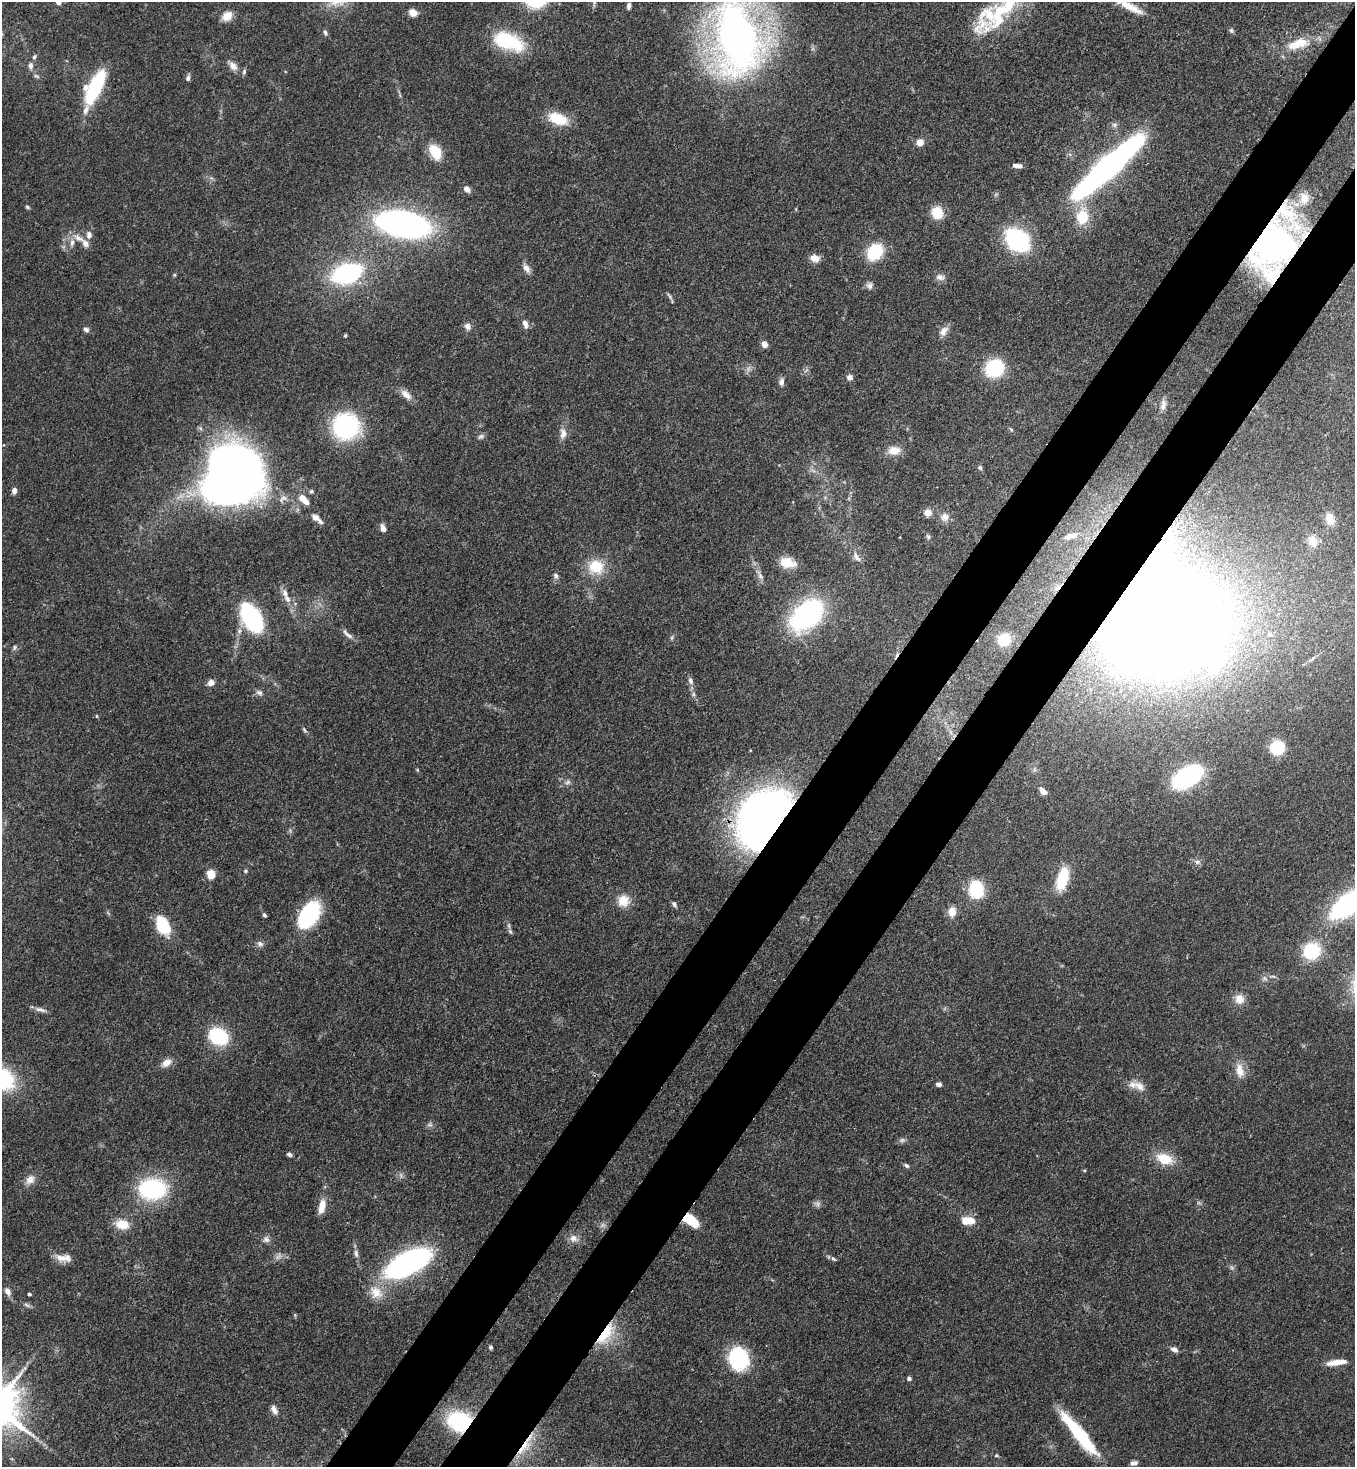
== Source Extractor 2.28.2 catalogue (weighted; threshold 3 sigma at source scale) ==
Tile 10 of 4 x 4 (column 2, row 3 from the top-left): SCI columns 1579-2931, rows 1525-2989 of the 6002 x 5980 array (HDU 1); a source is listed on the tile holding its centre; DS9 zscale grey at full resolution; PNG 1357 x 1469 px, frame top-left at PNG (2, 2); no overlay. Shown black and unused: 9% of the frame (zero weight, under 3 of 4 exposures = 7% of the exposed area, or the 3 px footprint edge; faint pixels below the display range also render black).
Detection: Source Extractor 2.28.2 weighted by HDU 2 'WHT'; one run over the whole footprint, this tile lists its part. Background 0.127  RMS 0.0044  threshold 0.0197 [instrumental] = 3 sigma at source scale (4.5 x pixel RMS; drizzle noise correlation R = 1.50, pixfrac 1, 0.05/0.05 arcsec/px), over >= 5 px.
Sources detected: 166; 4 too faint to see at this stretch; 3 inside a brighter object's white glare — not listed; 11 inside a brighter listed object's ellipse — not listed separately; the other 148 listed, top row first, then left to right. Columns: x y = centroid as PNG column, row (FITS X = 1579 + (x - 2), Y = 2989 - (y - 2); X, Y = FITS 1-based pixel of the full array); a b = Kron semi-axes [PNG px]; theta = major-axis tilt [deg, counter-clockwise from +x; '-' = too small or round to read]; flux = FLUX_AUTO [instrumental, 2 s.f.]
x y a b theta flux
58 2 5 4 - 2.4
629 6 7 4 86 1.3
1130 7 34 8 -27 7.5
413 13 10 8 -30 3.4
989 15 48 31 68 28
227 16 12 9 36 5.5
1231 30 7 5 -89 0.85
325 32 8 5 -62 1.1
737 39 80 47 -82 220
507 41 31 15 -21 33
1297 44 28 11 20 9.8
34 57 7 5 73 0.86
30 66 10 6 -88 1.8
233 66 14 9 -50 3.2
36 76 8 4 -23 0.81
188 78 8 5 80 1.3
95 87 35 10 65 43
558 119 22 12 -20 13
1114 125 8 6 6 1.3
920 142 8 7 - 3.4
435 152 16 10 -61 12
1017 166 11 4 -5 2.3
1108 167 58 10 42 300
467 189 9 7 -49 2.2
1304 198 12 10 87 3.6
27 207 6 4 -19 0.71
937 213 13 12 - 8.5
1082 217 19 15 89 13
403 224 38 18 -11 170
89 235 10 7 86 2.4
78 238 18 8 -32 4.3
1017 240 16 11 -44 79
1274 243 38 31 48 160
875 252 15 12 49 22
815 258 12 8 -13 3.5
526 268 14 7 -58 2.4
346 273 16 10 18 110
174 275 5 4 - 0.51
940 277 12 8 -16 2.2
869 286 10 8 83 1.8
670 296 11 4 -53 0.95
525 324 11 7 -68 2.2
467 326 9 8 - 2.2
86 329 8 6 -29 1.3
943 331 15 9 51 3.1
345 336 5 4 - 0.47
764 344 6 5 - 3.2
994 368 19 17 31 26
849 377 7 7 - 1.8
781 382 10 6 81 1.9
406 394 17 8 -43 3.5
1163 405 13 6 78 2
346 426 24 24 - 57
563 433 16 9 87 3.1
481 436 9 6 31 1.2
894 450 16 11 2 5.1
238 465 38 26 -16 320
980 468 7 5 -73 0.82
14 490 7 5 -90 2.2
311 491 6 5 - 0.82
283 498 15 9 29 2.9
304 500 14 7 -43 5.6
927 512 5 4 - 10
945 517 12 11 - 3
315 518 10 7 -27 2.6
1330 519 15 11 -72 5.7
383 528 9 6 -65 2.3
928 536 6 5 - 0.89
1070 536 23 7 16 3.9
1312 541 16 12 -69 5.5
856 557 15 6 -56 2.4
787 562 19 12 -13 7.5
596 567 20 18 -8 13
760 575 15 6 -65 2.5
556 576 8 6 -61 1.5
287 599 12 8 -55 2.9
807 615 31 19 42 81
251 618 22 12 -59 73
1167 627 90 72 18 1000
348 634 19 4 -41 2
672 638 7 4 90 0.68
1004 640 14 13 - 11
15 647 7 5 74 0.88
690 681 10 6 -71 1.7
211 683 7 7 - 2.5
259 693 10 7 -22 1.5
97 716 5 3 - 0.43
304 730 8 4 -43 0.77
1277 747 9 8 - 28
417 770 5 3 - 0.43
1188 777 19 10 33 92
568 782 9 6 27 1.3
1043 791 8 5 -43 3.4
764 818 50 35 51 350
1198 862 8 6 0 1.3
245 871 5 4 - 0.62
211 874 9 8 - 5.4
1062 879 27 12 74 15
976 889 11 9 -78 37
623 901 15 15 - 6.8
674 904 8 5 -53 1
1348 904 29 13 38 100
952 912 13 9 84 3.9
264 915 5 4 - 0.85
309 915 28 16 56 41
163 926 9 6 -64 55
510 931 8 5 -54 0.86
260 944 9 6 -37 1.5
1312 951 17 16 - 21
1239 999 12 11 - 4.5
40 1009 16 6 -14 1.9
218 1036 13 10 -33 42
166 1063 14 9 33 3.6
1240 1070 19 11 -80 5.5
938 1084 7 5 -8 1.3
1139 1086 18 10 -35 4.6
430 1125 7 4 0 0.93
289 1154 6 4 -26 1.2
1164 1159 21 13 -20 10
906 1166 7 5 -42 0.92
30 1180 14 10 48 3.3
152 1189 24 17 0 53
322 1206 16 7 77 5.6
688 1218 9 8 - 11
968 1220 14 8 2 7.4
122 1224 16 11 -8 7.8
573 1238 12 10 -30 2.8
266 1239 9 8 - 1.8
356 1253 12 6 -80 1.8
61 1258 20 10 -16 4.6
833 1259 7 5 -39 0.83
408 1263 32 14 28 150
7 1291 11 7 -57 2.2
376 1292 20 16 -44 7.9
29 1294 4 3 - 0.76
27 1305 10 4 -34 1
606 1334 35 13 56 15
490 1347 4 4 - 0.9
1174 1349 7 5 -29 2.2
739 1359 25 20 -77 31
1337 1362 20 6 8 6.4
909 1378 4 4 - 1.4
274 1409 11 6 -60 2.3
460 1421 23 19 -14 37
1079 1434 57 11 -51 32
524 1445 17 15 40 10
996 1455 6 4 -1 0.68
1134 1463 9 6 15 1.7
Overlapping masked pixels (flux is a lower limit): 7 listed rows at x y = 1274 243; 1167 627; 764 818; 688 1218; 606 1334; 460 1421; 524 1445
Isophote crosses this tile's border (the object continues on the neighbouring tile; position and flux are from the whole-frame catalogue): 5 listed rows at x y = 58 2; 1130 7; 737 39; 1167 627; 1348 904